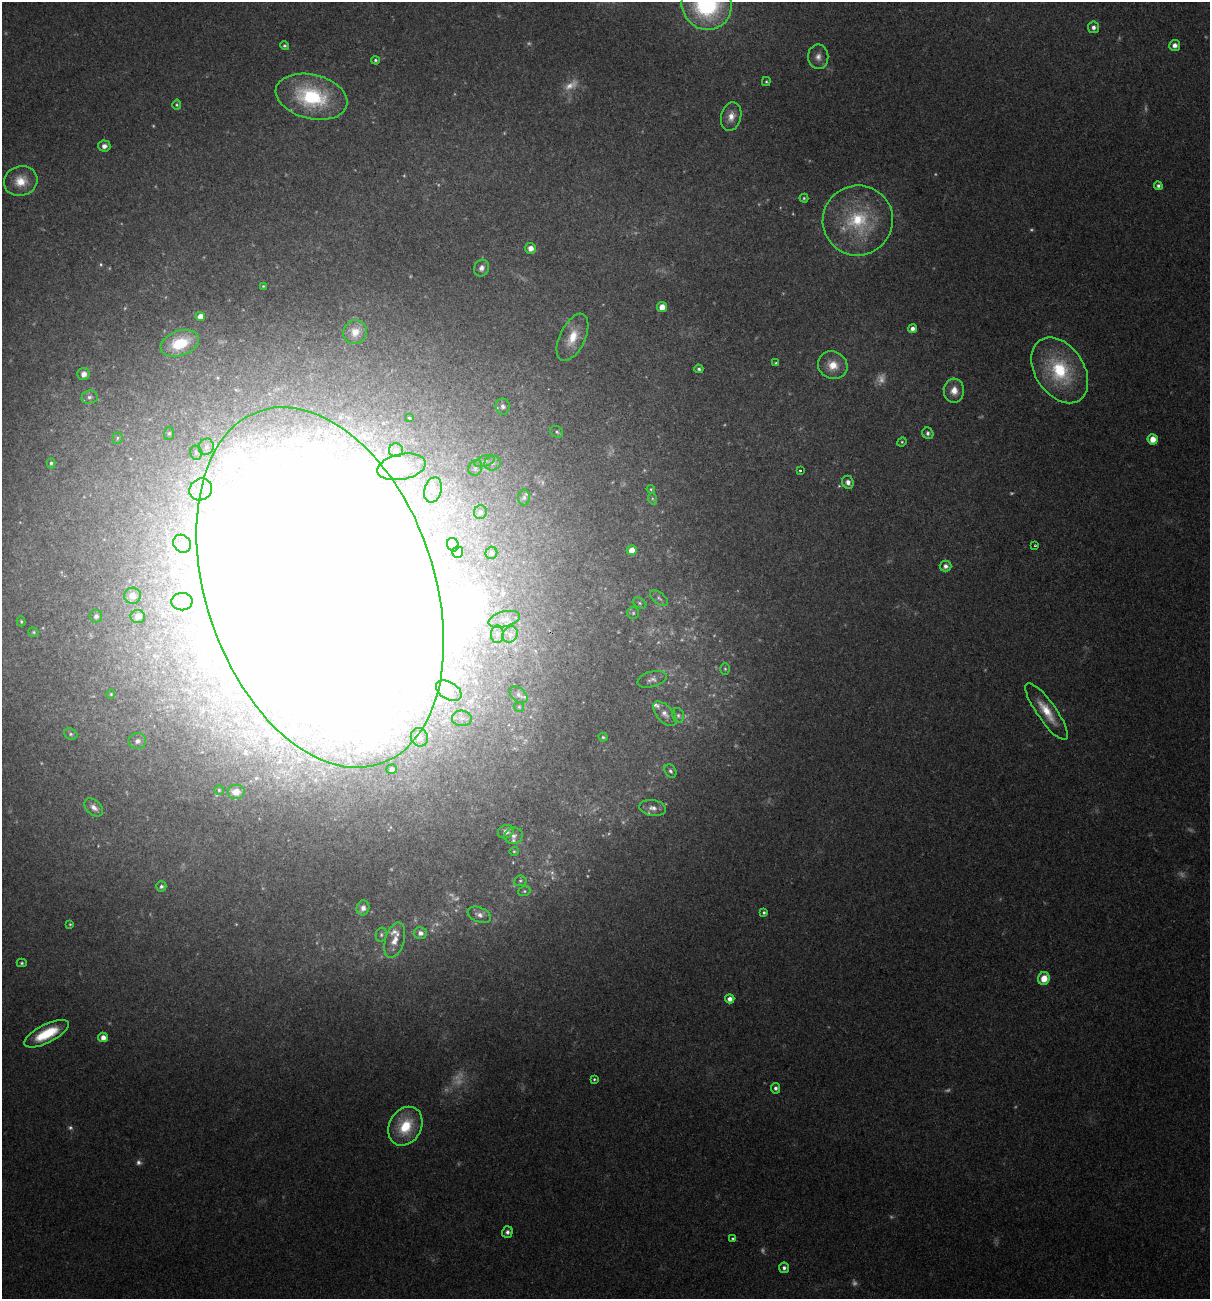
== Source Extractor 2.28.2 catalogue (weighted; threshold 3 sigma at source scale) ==
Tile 6 of 4 x 4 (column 2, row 2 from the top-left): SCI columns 1333-2540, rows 2595-3891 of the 5204 x 5188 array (HDU 1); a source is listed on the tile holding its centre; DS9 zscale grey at full resolution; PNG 1212 x 1301 px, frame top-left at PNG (2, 2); each listed source drawn as its Kron ellipse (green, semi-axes under 4 px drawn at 4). Shown black and unused: <1% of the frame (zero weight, under 2 of 3 exposures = <1% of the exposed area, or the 3 px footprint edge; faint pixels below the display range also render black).
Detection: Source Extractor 2.28.2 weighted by HDU 2 'WHT'; one run over the whole footprint, this tile lists its part. Background 0.0979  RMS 0.0095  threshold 0.0429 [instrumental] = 3 sigma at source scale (4.5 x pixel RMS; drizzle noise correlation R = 1.50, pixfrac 1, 0.05/0.05 arcsec/px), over >= 5 px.
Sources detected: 185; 28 too faint to see at this stretch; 25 inside a brighter object's white glare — neither listed nor drawn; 13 inside a brighter listed object's ellipse — not listed separately; the other 119 listed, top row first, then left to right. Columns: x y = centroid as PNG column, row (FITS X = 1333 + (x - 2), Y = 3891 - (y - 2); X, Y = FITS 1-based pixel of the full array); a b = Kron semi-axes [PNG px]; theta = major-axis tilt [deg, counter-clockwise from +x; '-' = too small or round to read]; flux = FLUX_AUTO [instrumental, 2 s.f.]
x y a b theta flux
707 5 25 24 - 140
1093 27 5 5 - 3.8
1175 45 5 5 - 5.1
285 46 4 4 - 1.6
818 57 12 10 -88 7
375 60 4 4 - 1.8
766 81 4 4 - 1.3
312 97 36 22 -14 80
177 105 5 4 - 1.4
731 116 14 10 75 9.6
104 146 6 5 - 4.9
21 181 17 15 17 19
1158 186 4 4 - 2.6
804 198 4 4 - 1.3
858 220 35 35 - 76
530 248 5 5 - 7
481 268 8 7 - 5
263 286 3 3 - 0.96
662 307 5 5 - 9.3
200 316 4 4 - 8.5
912 329 4 4 - 4.3
355 332 12 11 - 11
572 337 25 12 65 22
180 343 20 12 19 35
776 363 4 4 - 1.4
833 365 15 13 -28 16
699 369 4 3 - 2.1
1060 370 36 24 -56 73
84 374 6 6 - 6.9
954 391 12 10 86 10
90 397 8 6 5 3.5
503 406 8 7 - 4.2
409 418 3 3 - 1
557 432 7 5 -33 2
169 433 6 5 - 1.9
928 433 6 5 - 2.5
117 438 6 5 - 1.7
1153 439 5 5 - 11
902 442 5 4 - 1.3
206 447 8 7 - 4
396 450 7 7 - 4.3
196 453 7 5 -76 2.6
485 461 11 5 19 3.1
51 463 5 4 - 2
492 463 8 7 - 3.7
401 467 24 12 11 22
475 468 8 6 67 3.5
800 470 3 2 - 2
848 482 6 5 - 4.7
201 489 12 10 36 13
651 489 4 4 - 1.2
433 490 13 8 75 8.1
524 498 8 6 89 2.8
653 499 6 4 -70 1.6
480 512 7 6 - 2.8
182 544 9 8 - 5.2
453 545 7 6 - 4.3
1035 545 3 3 - 0.97
632 550 5 5 - 13
458 552 6 5 - 2.6
491 553 6 6 - 2.4
945 566 6 5 - 4.4
320 587 186 114 -71 9200
132 596 8 8 - 7.9
659 598 10 5 -38 2.7
182 602 10 9 - 8.1
640 603 7 5 -28 2
633 613 6 6 - 2.1
96 616 6 6 - 3.2
138 616 7 6 - 6.6
504 619 16 7 14 7.3
21 621 5 3 - 1.4
34 632 5 4 - 1.4
497 634 9 6 -89 3.2
510 634 8 7 - 4.6
725 669 6 5 - 1.4
652 679 15 7 15 4.9
449 691 14 8 -31 11
111 694 4 4 - 1
519 695 10 6 -39 3.8
519 707 5 5 - 1.4
1047 712 34 9 -55 23
665 714 15 8 -46 7.1
678 715 7 5 -76 2.5
462 718 10 7 -4 6
71 734 7 5 -22 2.1
419 737 9 8 - 7.8
603 737 4 4 - 1.4
137 741 9 8 - 5.8
392 769 5 4 - 3
670 771 7 5 -56 2.3
219 790 4 4 - 1.5
236 792 9 7 0 8.9
94 807 11 7 -43 5.6
653 808 13 8 -9 6.5
506 832 8 6 22 6
513 836 9 8 - 4.2
514 851 4 4 - 1.2
520 881 6 5 - 1.7
161 886 5 5 - 2.1
524 891 6 5 - 1.5
363 908 7 6 - 5.2
764 912 4 4 - 1.9
479 915 12 7 -22 5.1
70 924 3 3 - 1.2
420 933 6 6 - 5.2
381 935 7 5 77 2.3
395 940 18 9 73 12
22 963 5 4 - 1.5
1044 978 6 6 - 14
730 999 4 4 - 5.5
47 1034 24 9 27 34
103 1037 5 4 - 7.9
594 1079 3 3 - 1.3
775 1088 5 4 - 2.9
405 1126 20 16 60 40
507 1232 6 5 - 2.9
732 1238 3 3 - 1.1
784 1268 5 5 - 3.2
Overlapping masked pixels (flux is a lower limit): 1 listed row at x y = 320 587
Isophote crosses this tile's border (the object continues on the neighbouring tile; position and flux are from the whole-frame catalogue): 2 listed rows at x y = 707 5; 320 587